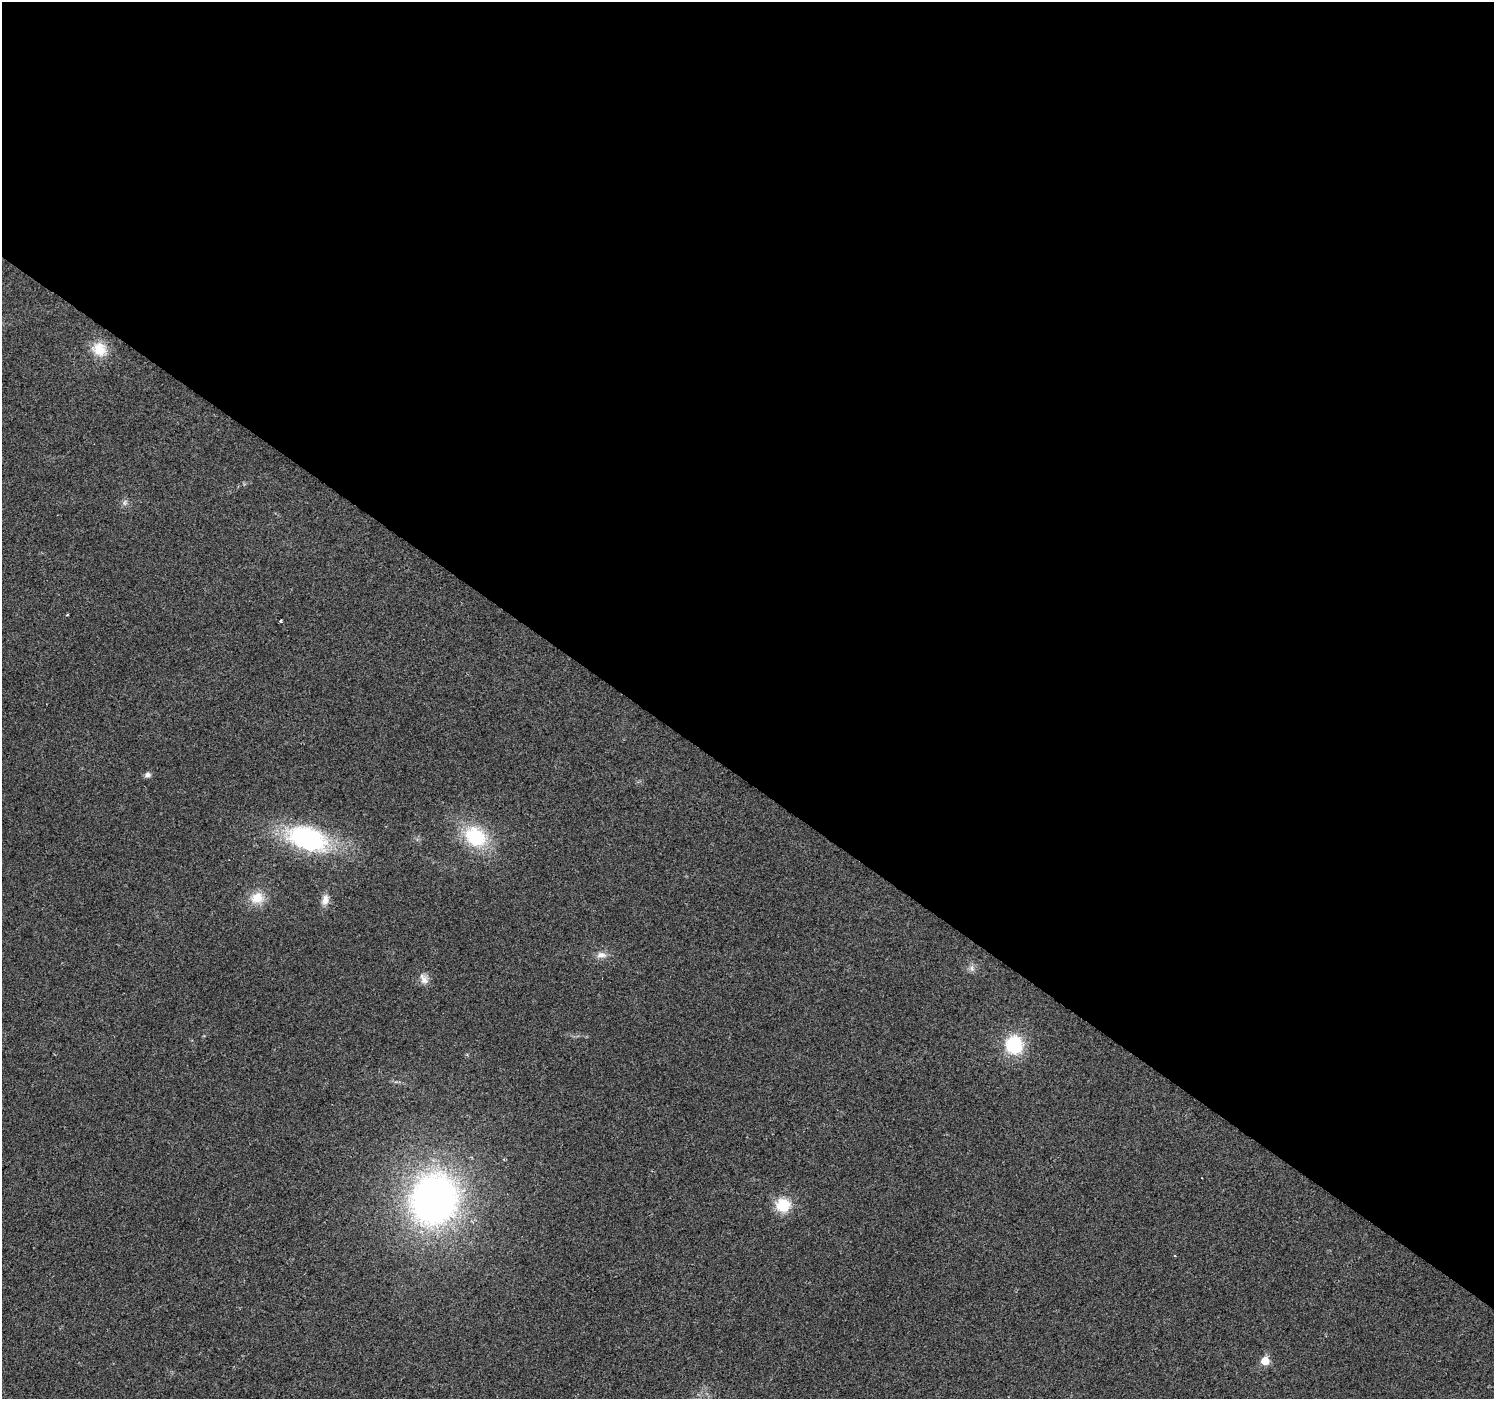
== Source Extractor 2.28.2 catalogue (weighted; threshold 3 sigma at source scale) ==
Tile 3 of 4 x 4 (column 3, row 1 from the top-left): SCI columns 2985-4476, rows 4370-5766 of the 5973 x 6011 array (HDU 1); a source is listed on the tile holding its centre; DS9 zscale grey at full resolution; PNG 1496 x 1401 px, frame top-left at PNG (2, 2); no overlay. Shown black and unused: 56% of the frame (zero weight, under 2 of 3 exposures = <1% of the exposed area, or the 3 px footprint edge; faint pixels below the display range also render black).
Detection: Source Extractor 2.28.2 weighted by HDU 2 'WHT'; one run over the whole footprint, this tile lists its part. Background 0.0867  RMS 0.0092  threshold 0.0416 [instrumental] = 3 sigma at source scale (4.5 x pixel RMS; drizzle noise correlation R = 1.50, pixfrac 1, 0.0396/0.0396 arcsec/px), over >= 5 px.
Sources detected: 16; all 16 listed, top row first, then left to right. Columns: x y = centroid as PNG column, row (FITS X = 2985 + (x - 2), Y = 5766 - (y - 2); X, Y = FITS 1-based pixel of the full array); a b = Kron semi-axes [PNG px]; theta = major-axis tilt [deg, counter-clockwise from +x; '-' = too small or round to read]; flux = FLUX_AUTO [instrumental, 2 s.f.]
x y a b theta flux
99 349 19 17 -36 21
125 503 8 7 - 2.9
67 615 3 2 - 0.95
280 621 3 3 - 3.4
147 775 8 7 - 3.3
475 836 27 21 -36 57
307 838 39 21 -18 150
257 898 18 16 10 17
325 900 14 9 78 7.2
601 955 14 8 -3 6.1
972 968 9 5 -71 3.1
424 980 12 10 -72 6.4
1014 1045 16 14 -83 55
434 1199 53 47 72 400
783 1205 15 14 - 26
1265 1361 5 5 - 35